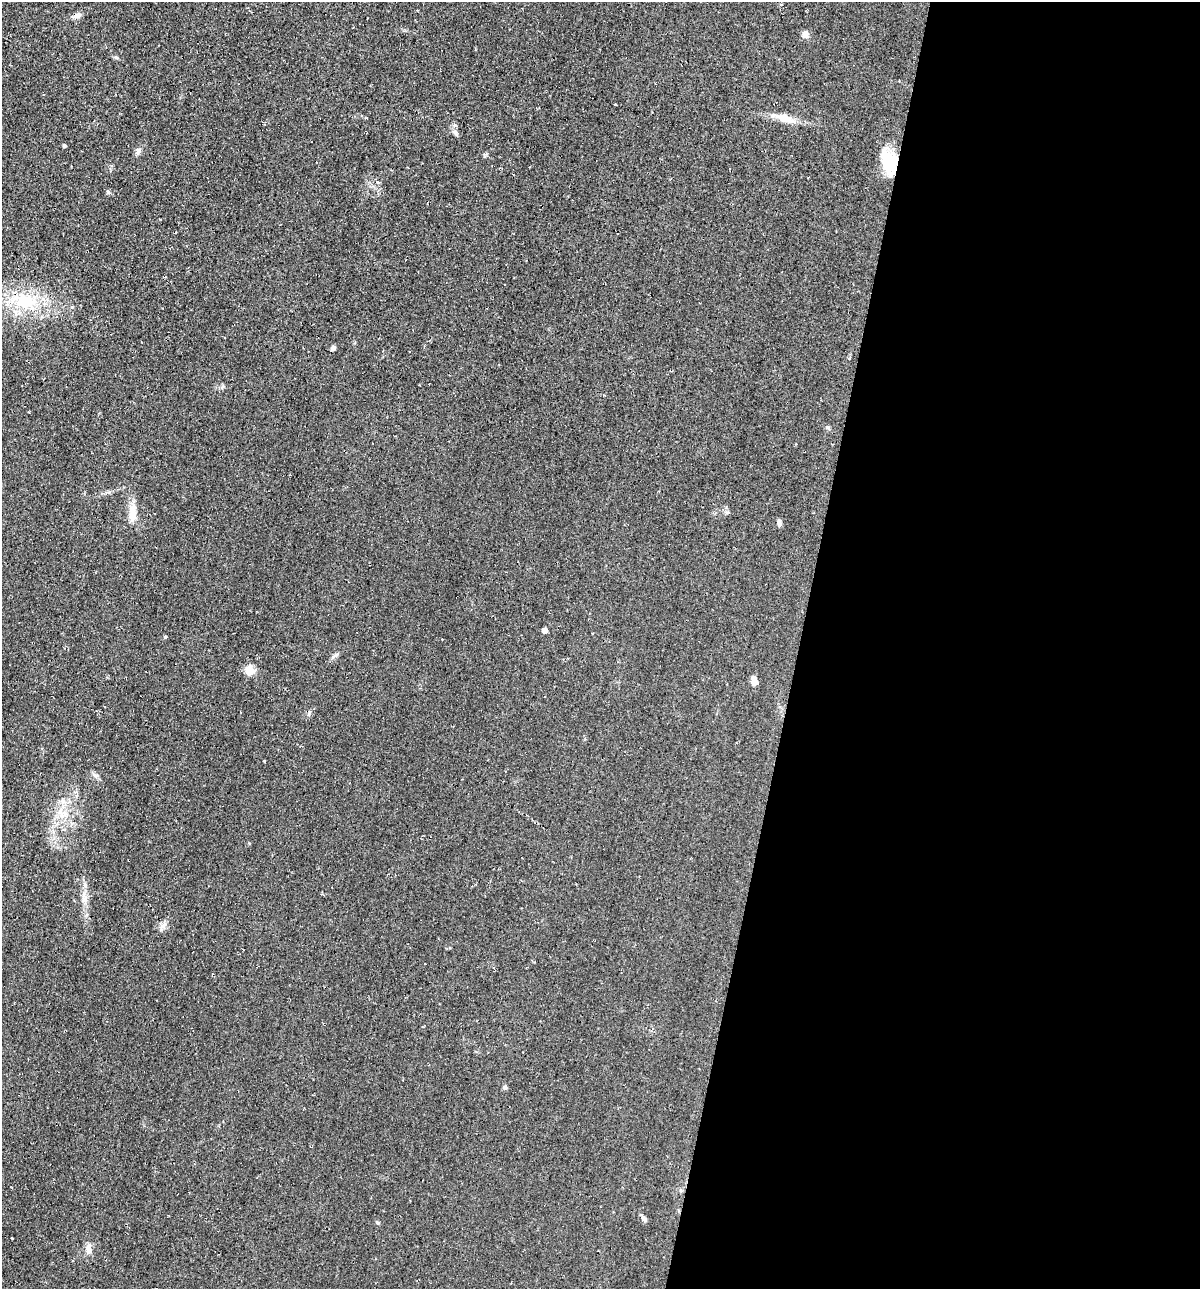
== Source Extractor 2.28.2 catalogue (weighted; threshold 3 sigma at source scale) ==
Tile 12 of 4 x 4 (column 4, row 3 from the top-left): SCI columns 3715-4912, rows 1298-2584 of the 5225 x 5189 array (HDU 1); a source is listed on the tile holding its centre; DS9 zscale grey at full resolution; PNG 1202 x 1291 px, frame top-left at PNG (2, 2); no overlay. Shown black and unused: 33% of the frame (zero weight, under 2 of 3 exposures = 1% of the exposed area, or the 3 px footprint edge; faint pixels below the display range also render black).
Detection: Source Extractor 2.28.2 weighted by HDU 2 'WHT'; one run over the whole footprint, this tile lists its part. Background 0.0842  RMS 0.014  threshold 0.0626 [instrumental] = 3 sigma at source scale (4.5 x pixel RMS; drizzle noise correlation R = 1.50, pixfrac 1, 0.05/0.05 arcsec/px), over >= 5 px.
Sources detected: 29; all 29 listed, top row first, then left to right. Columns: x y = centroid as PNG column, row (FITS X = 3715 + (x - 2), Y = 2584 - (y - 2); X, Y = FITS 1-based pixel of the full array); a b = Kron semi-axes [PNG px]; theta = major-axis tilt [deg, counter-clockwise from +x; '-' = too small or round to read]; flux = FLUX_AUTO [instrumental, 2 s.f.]
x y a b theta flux
77 15 10 6 16 5.7
805 34 10 7 89 5.7
116 57 6 4 -20 1.8
615 105 4 3 - 7.2
785 118 23 9 -18 19
455 132 6 5 - 2.9
64 145 4 3 - 2
138 151 10 7 82 4.5
887 161 29 17 -78 42
108 192 6 4 -46 1.9
26 302 36 22 -5 75
333 348 5 5 - 3.6
828 427 6 4 -31 2.1
133 513 25 9 87 18
779 522 9 5 -79 3.9
545 630 4 4 - 10
165 637 4 4 - 1.4
334 656 9 4 35 3.3
249 671 12 11 - 12
754 681 9 7 -81 8.1
95 775 8 4 -17 3.3
64 814 7 6 - 5.9
85 900 10 6 -44 5
164 925 8 5 46 4.3
505 1087 5 5 - 3.4
644 1219 10 5 -51 3.9
377 1222 7 3 -19 1.6
12 1238 2 2 - 1.6
89 1249 13 8 89 8.8
Overlapping masked pixels (flux is a lower limit): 1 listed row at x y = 887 161